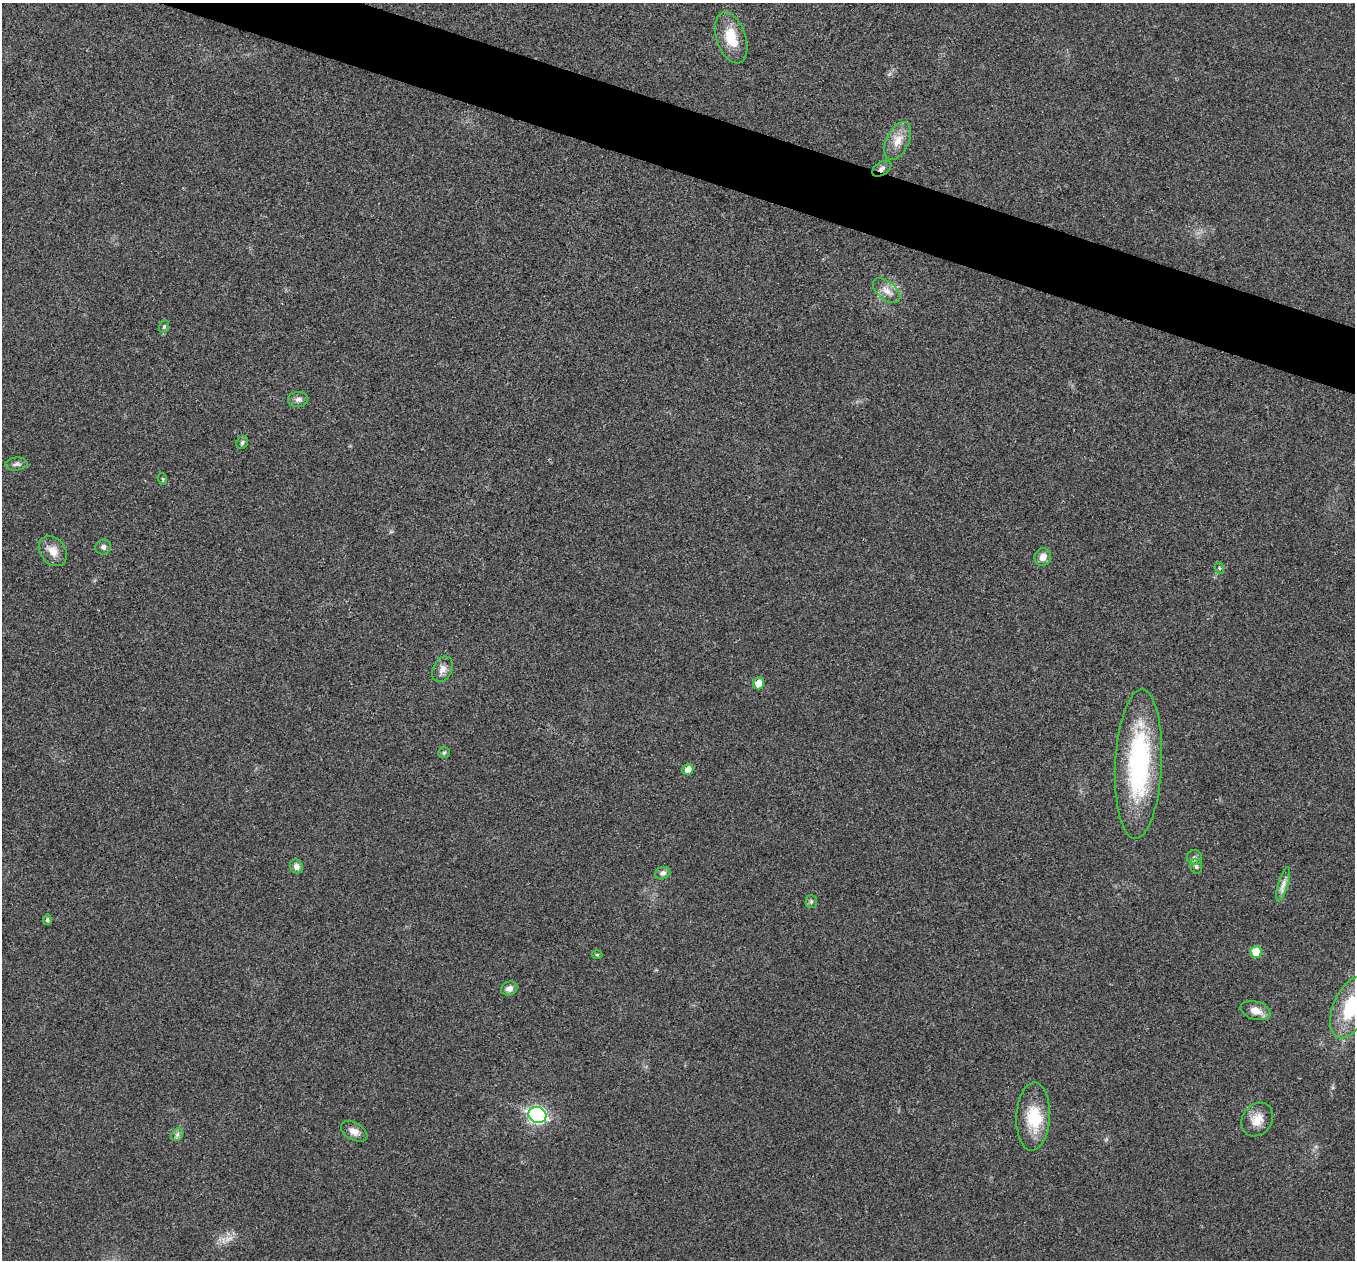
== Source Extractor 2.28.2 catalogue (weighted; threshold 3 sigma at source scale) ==
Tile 11 of 4 x 4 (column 3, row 3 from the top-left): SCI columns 2708-4060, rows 1395-2652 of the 5418 x 5433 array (HDU 1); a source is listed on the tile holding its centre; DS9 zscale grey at full resolution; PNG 1357 x 1262 px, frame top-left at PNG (2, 3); each listed source drawn as its Kron ellipse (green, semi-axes under 4 px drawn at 4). Shown black and unused: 4% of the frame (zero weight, under 3 of 4 exposures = <1% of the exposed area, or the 3 px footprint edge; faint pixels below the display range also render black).
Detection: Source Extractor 2.28.2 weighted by HDU 2 'WHT'; one run over the whole footprint, this tile lists its part. Background 0.0213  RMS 0.0052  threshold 0.0233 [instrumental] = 3 sigma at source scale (4.5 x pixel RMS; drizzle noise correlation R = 1.50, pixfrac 1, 0.05/0.05 arcsec/px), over >= 5 px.
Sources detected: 37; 1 too faint to see at this stretch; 1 inside a brighter object's white glare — neither listed nor drawn; the other 35 listed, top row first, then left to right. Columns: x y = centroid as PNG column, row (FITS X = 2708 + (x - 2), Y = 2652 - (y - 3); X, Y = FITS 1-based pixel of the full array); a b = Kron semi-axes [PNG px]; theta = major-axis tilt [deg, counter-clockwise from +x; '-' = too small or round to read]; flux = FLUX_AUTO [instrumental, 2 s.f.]
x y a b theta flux
731 38 26 14 -71 14
898 141 20 11 64 7
882 169 10 6 34 1.8
887 291 16 9 -40 4.4
164 327 6 5 - 0.88
298 399 10 7 5 2
242 443 7 5 60 1.2
16 464 11 6 5 1.7
163 479 6 3 -71 0.59
103 547 8 7 - 1.7
53 551 16 12 -52 5.5
1043 557 9 8 - 3.5
1219 568 6 3 -71 0.62
442 669 13 9 65 3.7
759 683 6 5 - 6.5
444 753 6 5 - 0.91
1139 764 75 23 87 76
688 769 5 5 - 3.6
1194 858 8 7 - 1.7
1196 866 8 5 -75 1.3
296 867 7 6 - 2.2
663 873 8 6 21 1.8
1283 884 18 5 74 3
811 902 6 5 - 0.94
47 920 5 4 - 0.97
1256 952 6 6 - 10
597 955 5 3 - 0.52
509 988 8 6 21 2.7
1351 1007 33 17 65 27
1255 1010 15 9 -16 5.1
537 1115 9 8 - 130
1033 1117 34 16 87 18
1257 1120 18 14 53 7.1
354 1131 14 8 -29 3.8
177 1135 7 5 46 1.4
Overlapping masked pixels (flux is a lower limit): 1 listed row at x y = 882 169
Isophote crosses this tile's border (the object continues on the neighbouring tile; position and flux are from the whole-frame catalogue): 1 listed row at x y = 1351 1007